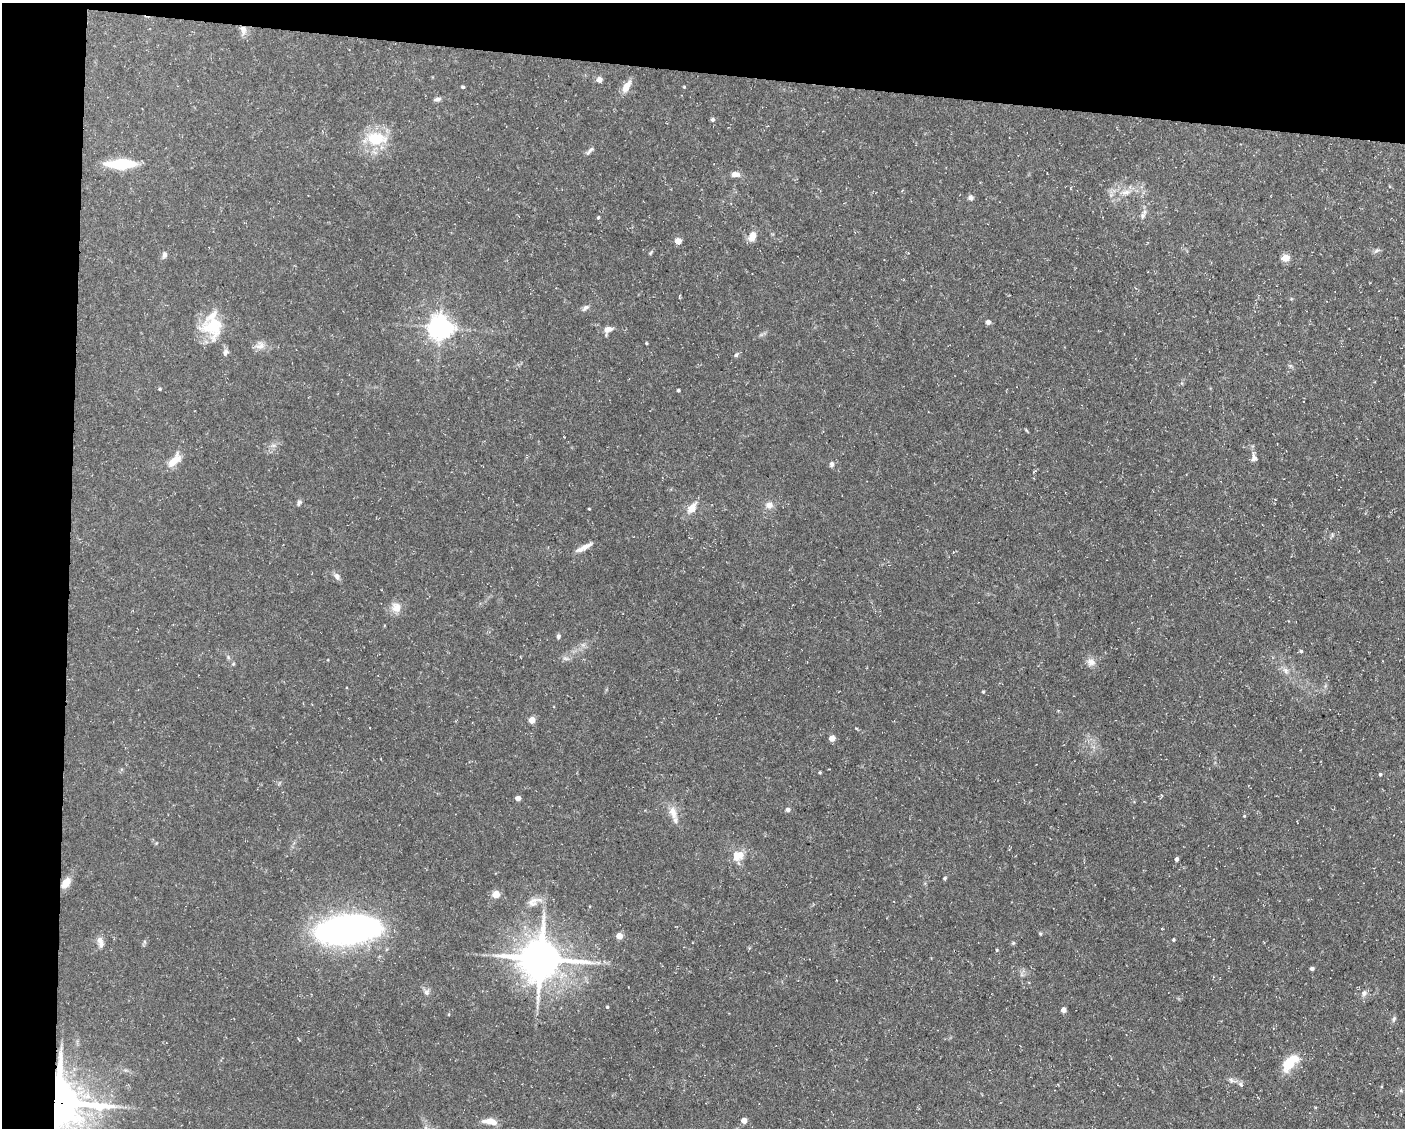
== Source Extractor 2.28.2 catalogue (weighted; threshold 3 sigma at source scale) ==
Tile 1 of 3 x 4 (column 1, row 1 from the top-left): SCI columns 218-1620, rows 3378-4503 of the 4534 x 4503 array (HDU 1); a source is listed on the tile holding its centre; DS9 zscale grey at full resolution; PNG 1407 x 1130 px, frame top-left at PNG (2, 3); no overlay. Shown black and unused: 11% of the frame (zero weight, under 3 of 5 exposures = <1% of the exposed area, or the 3 px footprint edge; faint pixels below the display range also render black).
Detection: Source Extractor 2.28.2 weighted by HDU 2 'WHT'; one run over the whole footprint, this tile lists its part. Background 0.0997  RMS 0.005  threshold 0.0225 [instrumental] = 3 sigma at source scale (4.5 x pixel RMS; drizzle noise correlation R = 1.50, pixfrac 1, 0.05/0.05 arcsec/px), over >= 5 px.
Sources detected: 91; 2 inside a brighter object's white glare — not listed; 4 inside a brighter listed object's ellipse — not listed separately; the other 85 listed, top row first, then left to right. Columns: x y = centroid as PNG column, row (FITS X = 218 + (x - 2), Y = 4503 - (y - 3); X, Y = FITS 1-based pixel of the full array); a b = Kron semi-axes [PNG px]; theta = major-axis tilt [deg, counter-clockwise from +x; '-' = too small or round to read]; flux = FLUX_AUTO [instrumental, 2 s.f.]
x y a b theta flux
243 30 13 8 -81 3.3
599 80 5 5 - 4.1
463 87 4 3 - 0.82
626 87 14 7 58 5.5
684 87 4 3 - 0.48
437 99 9 5 15 1.5
713 119 5 5 - 1.2
376 139 25 16 -4 18
590 150 14 4 43 1.4
121 164 21 7 1 31
735 174 10 6 -1 2.8
1126 192 14 7 12 3.9
971 198 7 7 - 1.4
1143 216 8 7 - 1.7
598 217 4 3 - 0.67
752 236 12 8 61 4.6
678 241 5 4 - 6.7
1376 251 9 4 35 1.1
650 253 6 3 70 0.61
164 255 9 7 64 1.5
1285 258 5 5 - 13
585 308 11 6 38 1.7
988 322 5 5 - 2
213 326 29 28 - 21
440 328 7 7 - 460
608 329 11 7 14 3.1
646 343 3 3 - 0.47
260 345 12 10 13 3.6
225 352 10 7 70 1.7
736 355 6 5 - 0.98
160 389 4 3 - 0.53
678 390 3 3 - 0.75
1026 430 6 3 -71 0.48
273 445 7 4 -18 1
1254 457 12 7 -86 2.3
174 461 21 8 48 7.2
832 464 6 5 - 1.5
299 502 8 5 63 1.2
769 505 10 9 - 3.1
692 508 14 8 52 5.7
589 509 3 3 - 0.4
585 547 19 6 26 3.8
337 576 10 7 -58 2
396 608 13 12 - 5
558 636 6 5 - 1
1301 651 4 4 - 0.82
566 658 9 4 -9 1.3
1091 662 12 9 -26 3.1
1286 670 10 7 -52 2.3
983 692 4 3 - 0.54
532 720 4 4 - 9
832 738 5 4 - 5.5
820 772 4 3 - 0.53
1380 774 4 4 - 0.76
518 798 4 4 - 3.6
788 810 5 5 - 1.3
673 813 18 9 -72 5.2
1244 816 4 3 - 0.45
740 855 8 6 -16 6.8
1177 859 4 3 - 1.4
945 878 4 4 - 0.7
66 883 15 9 53 4.7
496 894 8 7 - 4.4
532 903 14 9 -21 3.8
344 930 51 20 6 270
1040 933 6 3 -19 0.54
619 936 4 4 - 7.6
100 940 11 9 -69 2.8
1173 940 4 4 - 0.66
1013 943 5 4 - 0.64
997 950 4 4 - 0.5
541 959 13 12 - 1600
598 963 7 4 -1 1.2
1312 968 4 4 - 1.4
427 992 9 8 - 1.8
1364 993 8 6 66 1.7
607 1007 4 4 - 0.58
1063 1010 4 4 - 3.2
1394 1019 6 5 - 1
1289 1063 21 13 47 12
1231 1080 8 6 -75 1.3
1241 1084 8 4 -81 1
59 1102 14 13 - 1900
744 1120 4 4 - 5.9
490 1121 16 7 -8 6.1
Overlapping masked pixels (flux is a lower limit): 2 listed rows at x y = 243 30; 59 1102
Isophote crosses this tile's border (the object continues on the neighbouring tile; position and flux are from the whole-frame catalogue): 1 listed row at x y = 59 1102